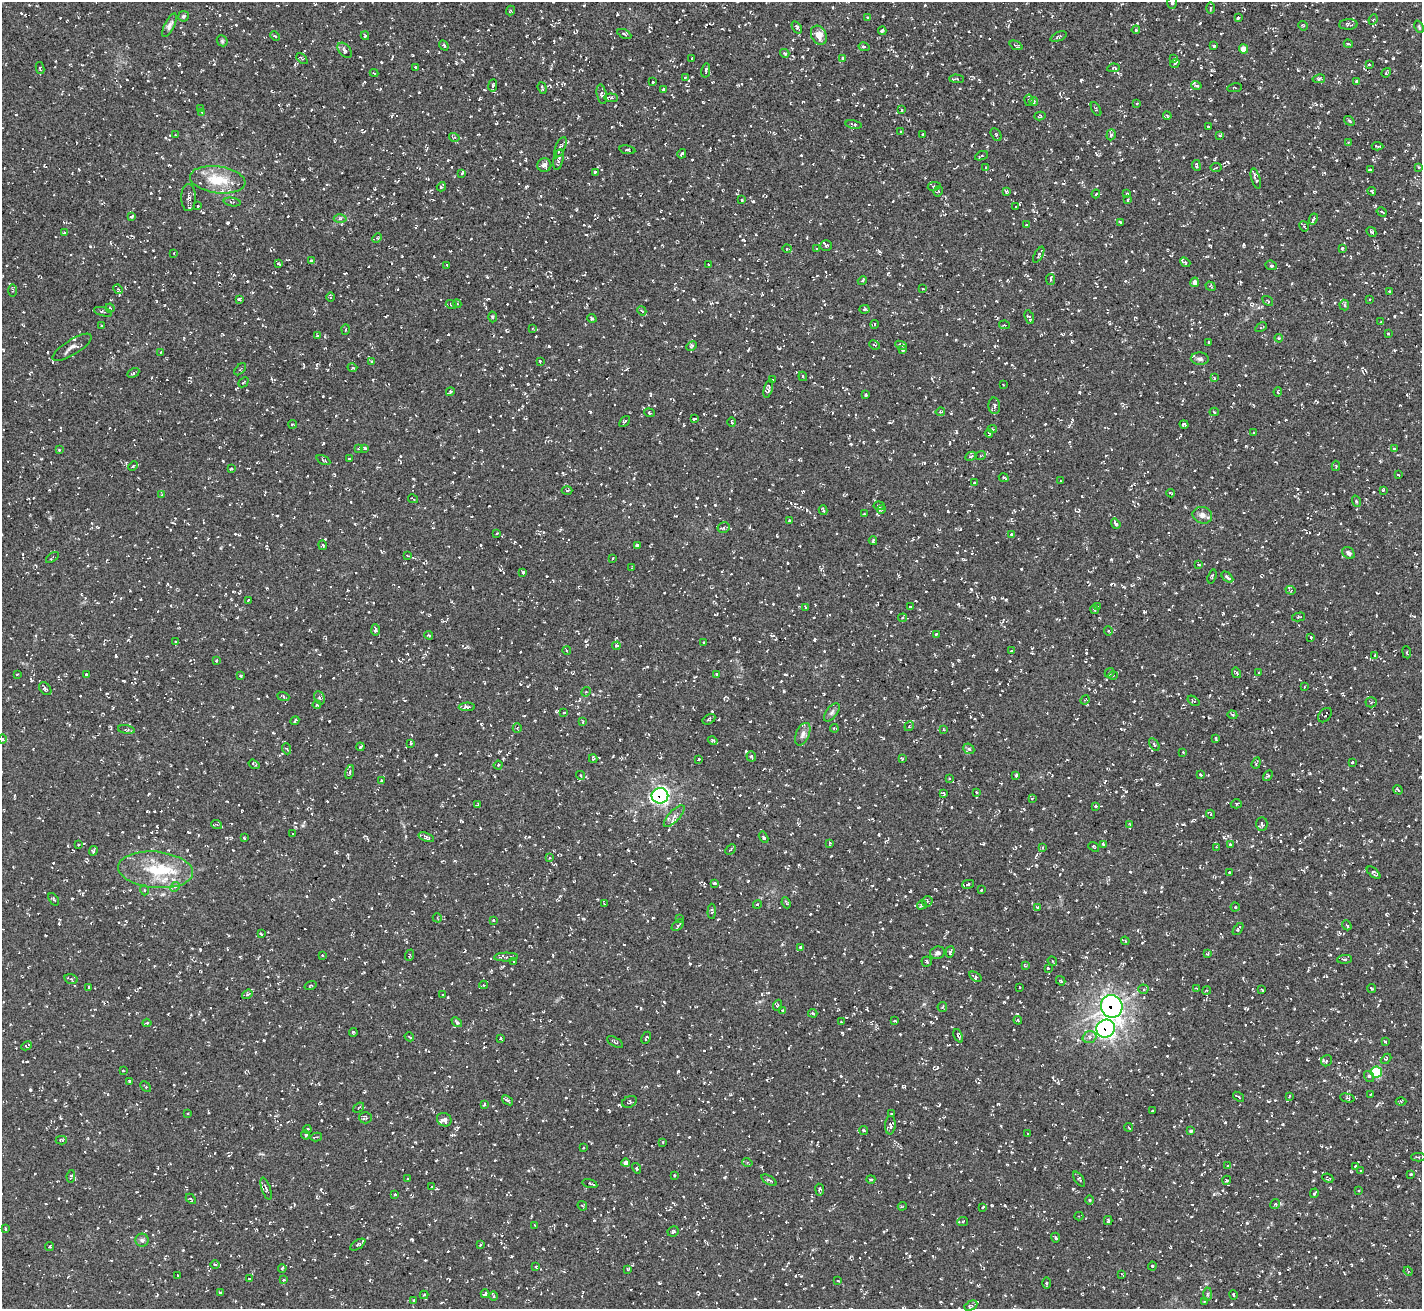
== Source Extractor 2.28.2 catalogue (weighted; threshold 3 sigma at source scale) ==
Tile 10 of 4 x 4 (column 2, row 3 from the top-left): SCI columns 1423-2842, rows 1464-2770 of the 5686 x 5676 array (HDU 1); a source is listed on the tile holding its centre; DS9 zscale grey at full resolution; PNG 1424 x 1311 px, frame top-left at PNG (2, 2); each listed source drawn as its Kron ellipse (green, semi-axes under 4 px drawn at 4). Shown black and unused: <1% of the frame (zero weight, under 3 of 5 exposures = <1% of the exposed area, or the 3 px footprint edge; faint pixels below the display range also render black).
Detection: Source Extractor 2.28.2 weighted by HDU 2 'WHT'; one run over the whole footprint, this tile lists its part. Background 0.0245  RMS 0.0053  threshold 0.0237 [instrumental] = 3 sigma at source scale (4.5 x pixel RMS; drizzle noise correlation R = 1.50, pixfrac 1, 0.05/0.05 arcsec/px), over >= 5 px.
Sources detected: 1305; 102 cosmic-ray / hot-pixel residue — neither listed nor drawn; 16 inside a brighter listed object's ellipse — not listed separately; of the other 1187, all 500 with FLUX_AUTO >= 0.555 (the completeness limit of this list) listed and drawn (687 fainter detections not listed), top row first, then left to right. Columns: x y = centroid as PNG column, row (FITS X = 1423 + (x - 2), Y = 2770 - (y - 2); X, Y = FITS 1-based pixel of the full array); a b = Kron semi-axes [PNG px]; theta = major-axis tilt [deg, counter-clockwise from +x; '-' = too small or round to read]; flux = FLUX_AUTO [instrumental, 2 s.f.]
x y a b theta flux
1172 3 6 5 - 0.94
1210 8 6 4 -89 0.59
510 10 5 3 - 0.68
184 16 5 5 - 1.1
868 18 3 3 - 0.87
1238 18 3 3 - 0.92
1373 19 5 4 - 0.84
1348 24 9 5 1 1.1
170 25 13 5 63 1.9
1303 26 5 4 - 0.62
797 27 7 4 -56 1.1
1419 27 6 4 -66 0.71
1136 30 4 3 - 0.77
882 31 4 3 - 0.89
624 34 7 4 -27 0.9
819 35 10 7 -63 5.1
275 36 5 3 - 0.59
365 36 4 3 - 0.72
1058 37 9 4 23 0.99
222 41 6 5 - 0.71
1348 44 4 3 - 0.65
444 45 5 3 - 0.64
1016 45 7 4 -24 0.81
1214 46 4 3 - 1.4
864 47 6 3 -11 0.83
1243 49 4 4 - 5
345 50 9 5 -49 1.6
785 53 5 4 - 0.85
692 58 3 3 - 0.61
843 58 4 3 - 0.57
302 59 6 3 -46 0.78
1174 59 4 3 - 0.57
1175 63 5 3 - 1.1
1369 64 3 3 - 0.78
415 67 3 3 - 0.74
40 68 6 3 -80 0.68
1113 68 6 3 9 0.85
706 70 7 3 79 0.88
374 73 4 3 - 0.79
1386 73 5 3 - 0.67
685 77 4 3 - 0.62
957 79 7 3 -1 0.71
1319 79 6 4 11 0.77
1357 81 4 4 - 1.2
653 82 3 3 - 0.6
493 85 6 4 83 0.72
1196 85 5 3 - 0.77
542 88 6 3 -71 0.68
1235 88 7 4 8 0.73
663 89 4 3 - 0.82
602 94 10 5 -79 1
611 98 7 4 -7 0.92
1029 100 6 4 -82 0.81
1034 101 4 3 - 0.97
1137 104 3 2 - 0.75
200 108 4 2 - 0.57
1096 109 7 3 -61 0.57
902 110 3 3 - 0.73
202 112 3 3 - 0.57
1040 116 5 3 - 0.79
1167 116 4 3 - 0.74
1349 121 5 3 - 0.7
854 124 8 4 -10 1.2
1208 127 4 3 - 0.98
901 132 3 3 - 0.66
923 134 3 3 - 0.82
176 135 3 2 - 0.59
996 135 7 5 -62 0.9
1111 135 6 4 71 1.2
1220 135 4 4 - 0.6
454 137 5 3 - 0.66
1348 143 4 4 - 1
1377 146 6 3 -4 1.5
560 147 11 5 67 1.4
627 150 8 4 -10 0.9
682 154 5 2 - 0.68
981 156 7 3 21 0.62
558 160 10 5 78 1.9
544 165 7 7 - 1.7
1196 165 5 3 - 1
986 167 3 2 - 0.65
1419 167 3 3 - 0.68
1216 168 5 3 - 0.64
1370 170 4 2 - 0.69
595 172 3 3 - 1.1
462 173 4 3 - 0.73
1256 179 10 4 -73 1.8
218 180 28 13 -8 15
934 186 7 3 9 0.62
441 187 5 3 - 0.99
938 191 5 4 - 0.61
1006 191 4 3 - 0.84
1372 191 4 4 - 0.73
1127 193 3 2 - 0.58
1096 194 4 3 - 0.61
188 197 13 7 89 2.6
742 199 3 3 - 0.69
1128 200 3 3 - 0.85
232 202 8 4 -9 0.82
198 206 3 2 - 0.69
1016 207 3 2 - 0.65
1382 212 5 3 - 0.83
132 216 4 3 - 0.83
340 219 6 4 1 0.91
1313 219 6 3 63 1.3
1120 222 3 2 - 0.92
1026 225 3 2 - 0.56
1304 226 5 3 - 0.57
1371 232 5 3 - 0.71
65 233 4 3 - 0.71
377 238 5 4 - 0.57
826 245 6 5 - 0.82
1342 248 3 3 - 0.78
787 249 4 4 - 0.56
817 249 3 3 - 0.58
174 253 3 2 - 0.66
1039 255 9 4 61 1.2
311 261 3 3 - 0.87
1185 262 5 4 - 0.75
279 264 4 3 - 0.71
709 264 3 2 - 0.62
447 265 3 3 - 0.61
1271 265 6 4 -23 0.94
1051 280 5 3 - 0.79
862 281 5 3 - 0.68
1195 282 5 4 - 2.8
1210 286 5 4 - 0.6
923 288 3 2 - 0.57
118 289 5 4 - 0.6
13 291 6 3 89 0.6
1390 291 3 3 - 0.7
331 297 4 3 - 0.61
239 299 4 3 - 0.97
1369 299 3 3 - 0.68
1268 301 6 3 -36 0.58
451 304 5 4 - 0.7
457 304 4 3 - 0.58
1344 305 5 4 - 0.88
110 308 4 4 - 0.61
864 309 5 4 - 0.9
642 311 5 3 - 0.56
103 312 9 3 -16 0.81
492 317 5 3 - 0.59
1029 317 7 3 -70 1.2
592 318 4 3 - 0.85
1381 322 3 3 - 1
874 324 4 3 - 0.6
1005 325 6 4 -9 0.56
102 326 3 3 - 0.58
1261 327 6 3 28 0.58
533 328 4 3 - 0.57
345 329 5 2 - 0.58
1388 334 3 2 - 0.6
317 335 3 3 - 0.74
1279 338 4 3 - 0.57
1209 342 3 3 - 0.93
874 345 6 3 -25 0.71
901 345 6 4 -25 1.4
692 346 5 3 - 0.68
72 347 22 7 32 3.1
902 350 3 3 - 0.73
161 352 3 3 - 0.59
1200 359 9 6 -3 1.8
540 361 3 2 - 0.77
371 362 4 3 - 0.64
352 367 5 3 - 0.6
240 369 7 2 47 0.62
133 373 6 4 28 0.97
803 376 5 4 - 0.65
1214 378 4 3 - 0.7
772 380 3 3 - 0.71
243 382 6 3 42 0.59
1003 384 3 2 - 0.71
768 389 9 4 75 1.4
450 392 4 3 - 1.1
1278 392 4 3 - 0.57
866 395 3 3 - 1
994 406 8 6 -87 1.5
940 412 5 3 - 0.61
1214 412 4 3 - 0.81
649 413 5 4 - 0.58
694 419 4 2 - 0.61
624 422 6 3 47 0.72
732 422 5 3 - 0.76
293 424 4 2 - 0.75
1184 424 4 3 - 1.5
992 429 5 3 - 0.65
1254 432 3 3 - 0.6
989 433 4 3 - 0.58
359 448 4 3 - 0.6
365 448 4 3 - 1.1
1394 449 4 3 - 0.66
59 450 3 2 - 0.99
971 456 6 4 27 1.2
980 456 6 3 21 0.6
349 459 3 2 - 0.61
323 460 7 4 -26 0.71
133 466 5 4 - 0.82
1336 466 5 3 - 0.56
232 468 3 3 - 0.92
1398 475 3 2 - 0.65
1004 478 5 2 - 0.61
1061 481 3 2 - 0.71
974 483 3 3 - 0.64
1383 490 3 3 - 0.69
567 491 5 3 - 0.63
1170 493 4 2 - 0.71
162 495 4 3 - 0.61
413 499 5 2 - 0.72
1356 501 6 3 -72 0.57
879 506 5 3 - 0.8
882 509 4 3 - 0.63
823 510 5 3 - 0.86
865 514 4 2 - 0.63
1202 515 10 8 -16 2.9
789 521 3 3 - 0.78
1116 524 5 3 - 1.6
723 528 6 5 - 1.2
496 533 3 2 - 0.56
1011 534 3 3 - 0.76
873 541 4 3 - 0.71
323 545 5 3 - 0.65
637 545 3 3 - 0.84
1348 553 7 5 -39 1.5
407 556 4 3 - 0.64
52 558 7 3 39 0.64
612 558 3 2 - 0.59
1199 565 4 3 - 0.69
632 568 4 2 - 0.56
523 572 3 3 - 0.95
1212 576 7 2 72 0.62
1227 577 7 3 -41 1.9
1291 590 5 4 - 0.8
248 600 3 2 - 0.57
910 607 4 3 - 0.64
1098 607 3 2 - 0.66
805 608 4 3 - 0.59
1094 610 4 2 - 0.59
1299 617 7 4 13 0.78
903 618 4 4 - 0.64
375 630 6 4 -88 1.4
1108 631 4 4 - 0.6
936 634 4 3 - 0.63
429 635 4 3 - 0.77
1311 638 3 3 - 1.1
176 642 4 4 - 0.6
703 642 3 2 - 0.57
616 646 4 4 - 1.2
567 651 4 3 - 0.65
1011 651 4 4 - 0.67
1407 652 6 3 -82 0.61
1375 655 4 3 - 0.98
217 660 3 2 - 0.59
1259 672 3 2 - 0.63
1109 673 5 4 - 0.9
1236 673 5 3 - 1
17 674 3 3 - 0.61
86 674 3 3 - 0.6
716 674 3 2 - 0.94
1113 675 5 3 - 0.61
241 676 4 3 - 0.56
1304 687 3 2 - 0.63
45 689 7 5 -49 1
586 692 5 4 - 0.72
283 696 6 4 -21 0.87
319 698 7 5 -63 1
1085 700 5 4 - 0.56
1193 701 6 4 -36 0.84
1371 702 5 5 - 0.99
317 705 4 4 - 0.57
467 707 8 4 1 1.7
832 712 10 5 52 1.5
564 713 3 3 - 0.78
1232 715 5 4 - 0.65
1325 715 8 5 49 1.2
709 719 7 4 30 0.58
295 721 4 3 - 1.2
583 722 3 3 - 0.62
909 726 5 4 - 0.6
517 728 5 4 - 0.64
834 728 4 2 - 0.8
126 730 8 4 -9 0.98
943 730 4 4 - 0.56
803 734 12 6 66 2.3
1216 738 4 2 - 0.72
2 739 5 3 - 0.6
713 740 5 3 - 1.1
411 743 3 3 - 0.57
1154 744 7 4 -55 0.81
360 747 4 2 - 0.77
287 749 5 3 - 0.59
969 749 6 4 -42 0.84
1183 752 3 3 - 0.62
751 756 5 4 - 0.78
593 759 4 4 - 0.6
699 759 3 3 - 1.1
902 759 3 2 - 0.61
1352 762 3 2 - 0.66
1256 763 6 3 69 0.67
254 764 6 3 -35 0.93
498 765 4 4 - 0.71
350 772 7 4 77 1.2
580 775 5 4 - 0.61
1016 775 3 3 - 0.96
1201 775 3 3 - 1.1
1268 776 6 4 56 0.85
949 778 3 3 - 0.56
381 780 3 3 - 0.59
1398 790 5 3 - 0.79
977 792 3 3 - 0.66
943 794 4 3 - 0.73
660 796 8 8 - 120
1032 798 3 2 - 0.59
478 804 4 2 - 0.64
1236 804 5 4 - 0.75
1096 807 4 3 - 1
1211 814 4 2 - 0.84
674 816 14 5 46 2.5
1130 824 4 3 - 0.57
1262 824 7 5 90 2.2
217 825 5 3 - 0.64
293 834 3 2 - 0.64
426 837 8 4 -21 1.3
764 837 6 3 -60 0.88
244 838 3 2 - 0.56
830 843 3 2 - 0.69
78 844 3 2 - 0.57
1230 844 4 3 - 0.7
1103 845 3 3 - 0.92
1094 847 6 3 -39 0.66
1216 847 4 3 - 0.73
1042 848 4 3 - 0.62
731 849 6 3 45 0.66
93 851 5 3 - 0.91
550 858 3 3 - 0.67
156 870 37 18 -5 23
1229 872 3 2 - 0.58
1374 873 8 4 -41 1.2
714 883 4 2 - 1
968 884 6 3 14 0.75
175 887 5 4 - 0.81
144 890 5 3 - 0.58
981 890 3 3 - 0.59
54 899 7 4 -53 0.83
927 901 6 5 - 0.91
786 903 6 3 -65 0.72
605 904 4 3 - 0.55
757 904 4 4 - 1.1
922 905 5 4 - 1
1038 907 4 3 - 0.88
1235 907 4 4 - 1
712 911 7 3 89 0.73
437 918 5 4 - 0.62
680 919 4 4 - 0.61
493 920 3 2 - 0.65
678 925 7 4 41 1.2
1347 925 5 3 - 0.6
1238 929 7 3 53 1.2
261 934 3 2 - 0.59
1125 941 4 3 - 0.56
800 947 4 3 - 1.1
950 952 6 3 74 0.7
937 953 8 6 20 1.5
1208 954 4 3 - 0.74
323 955 3 3 - 0.61
409 955 6 3 70 0.6
506 957 12 4 2 1.5
1344 959 7 4 5 0.92
514 961 3 3 - 0.56
926 961 5 5 - 0.77
1052 961 5 4 - 0.78
1025 966 4 3 - 0.63
1048 968 3 2 - 0.84
975 977 7 3 -31 0.95
71 979 7 4 -14 0.99
1061 981 5 3 - 0.63
311 985 6 3 19 0.56
483 985 4 4 - 0.61
89 987 3 2 - 0.68
1020 987 3 2 - 0.58
1197 988 3 2 - 0.6
1143 989 5 4 - 0.73
1372 989 4 2 - 0.78
1207 990 4 3 - 0.59
1262 990 4 2 - 0.59
247 994 5 4 - 0.9
443 995 3 2 - 0.56
777 1005 6 3 68 0.6
1112 1006 11 10 - 160
942 1007 5 4 - 0.65
782 1010 3 3 - 0.92
813 1013 5 3 - 0.62
1018 1020 4 3 - 0.61
895 1021 3 2 - 0.66
457 1022 6 4 -41 1.5
842 1022 3 3 - 0.63
147 1023 4 3 - 0.7
1106 1028 9 8 - 140
353 1033 4 3 - 0.64
958 1036 7 3 -66 0.98
409 1037 5 3 - 0.81
1089 1037 7 5 18 1.8
500 1038 4 3 - 0.6
646 1038 6 3 64 0.89
615 1042 9 3 -28 0.83
1385 1042 4 3 - 0.7
26 1046 5 3 - 0.63
1386 1059 6 4 43 0.64
1327 1061 6 5 - 1.1
123 1071 3 2 - 0.67
1376 1072 5 5 - 30
1369 1076 6 5 - 1.1
130 1081 3 3 - 1.1
146 1087 6 3 -45 0.61
1370 1094 3 2 - 0.56
1289 1096 4 3 - 0.6
1239 1097 6 2 -35 0.73
1347 1098 7 4 -14 0.84
508 1100 6 3 -36 0.93
629 1102 8 5 26 1.2
1401 1102 5 3 - 0.6
484 1105 4 3 - 0.72
359 1107 6 3 38 0.59
1153 1111 4 2 - 0.57
187 1114 3 2 - 0.75
891 1114 3 2 - 0.72
365 1118 6 5 - 0.88
444 1120 7 6 - 1.9
890 1125 9 5 85 1.4
1129 1127 4 2 - 0.63
307 1129 4 3 - 1
864 1130 4 4 - 0.96
1191 1131 4 3 - 1
1028 1134 3 2 - 0.67
305 1135 5 3 - 0.62
316 1137 6 2 11 0.71
61 1140 6 4 1 0.76
663 1142 3 2 - 0.6
583 1148 3 2 - 0.56
1418 1157 7 3 0 0.72
747 1162 5 3 - 0.59
626 1163 4 4 - 2.3
1228 1166 4 3 - 0.59
1355 1167 4 3 - 0.97
637 1168 5 4 - 0.69
1361 1171 3 2 - 0.77
1411 1174 3 3 - 0.74
674 1175 3 3 - 0.86
71 1176 6 4 81 0.68
1328 1178 6 2 -25 0.62
408 1179 4 3 - 0.58
871 1179 4 4 - 1.1
1079 1179 9 3 -55 0.73
769 1180 8 3 -31 1.1
1227 1180 4 4 - 0.61
590 1184 7 3 -15 0.69
431 1187 2 2 - 0.55
266 1189 11 4 -71 1.3
820 1190 6 3 -82 1.7
1358 1191 3 3 - 0.65
1314 1193 5 2 - 0.85
395 1194 3 3 - 0.58
191 1199 6 3 -45 0.64
1089 1200 5 3 - 0.6
1275 1204 5 4 - 1.1
582 1206 5 3 - 0.56
902 1206 4 2 - 0.63
983 1207 3 3 - 0.64
1079 1216 4 4 - 0.56
963 1221 5 4 - 0.73
1108 1221 4 3 - 0.98
535 1225 3 3 - 0.71
5 1229 4 3 - 0.65
673 1231 6 5 - 1
1055 1238 5 3 - 0.6
142 1240 6 6 - 1.2
481 1244 3 2 - 0.55
358 1245 8 4 33 1.1
49 1247 4 3 - 0.84
215 1264 5 3 - 0.57
1152 1266 4 4 - 0.57
536 1267 3 3 - 0.65
282 1268 4 3 - 0.75
627 1269 4 3 - 0.58
1408 1271 5 4 - 0.64
1122 1274 4 3 - 0.61
178 1275 3 2 - 0.6
249 1279 4 3 - 0.64
284 1280 3 3 - 0.65
838 1281 3 2 - 0.65
1046 1283 5 3 - 0.57
220 1292 4 2 - 0.61
485 1294 4 3 - 1.7
1207 1294 6 4 87 1
424 1295 4 4 - 0.75
1233 1295 5 3 - 0.62
494 1296 5 3 - 0.57
414 1300 3 3 - 0.66
1204 1301 4 3 - 0.65
971 1306 7 4 28 1.1
Overlapping masked pixels (flux is a lower limit): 3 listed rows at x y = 660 796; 1112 1006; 1106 1028
Isophote crosses this tile's border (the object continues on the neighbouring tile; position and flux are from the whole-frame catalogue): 1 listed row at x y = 1172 3
Unlisted compact peaks at least as high as the median listed source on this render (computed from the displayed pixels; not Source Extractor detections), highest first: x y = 549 346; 746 751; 1004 1002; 958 604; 1224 837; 1225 1122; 1036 865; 879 251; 1214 1194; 147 811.